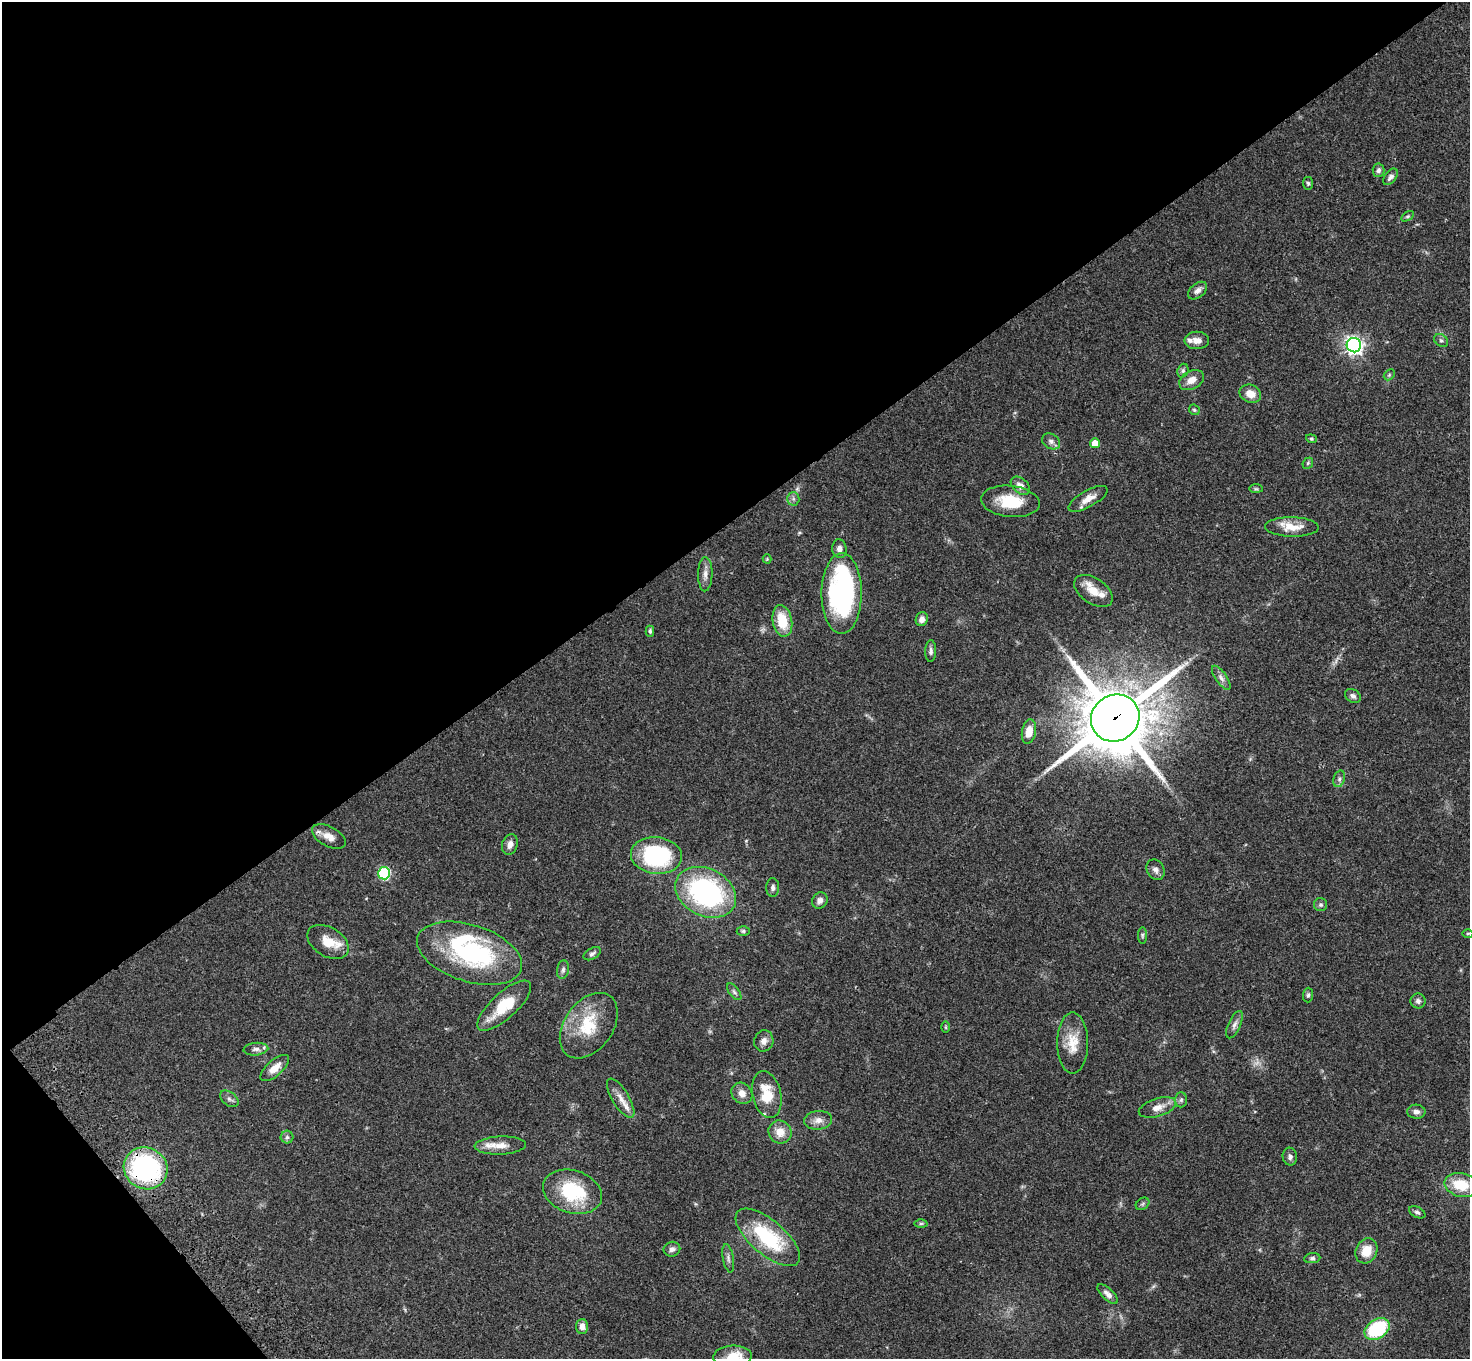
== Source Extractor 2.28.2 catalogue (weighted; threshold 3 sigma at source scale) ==
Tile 5 of 4 x 4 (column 1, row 2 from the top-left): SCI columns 106-1573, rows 3093-4449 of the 6081 x 6045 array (HDU 1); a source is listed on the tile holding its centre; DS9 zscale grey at full resolution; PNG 1472 x 1361 px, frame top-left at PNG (2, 2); each listed source drawn as its Kron ellipse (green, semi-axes under 4 px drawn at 4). Shown black and unused: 40% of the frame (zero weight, under 3 of 4 exposures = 6% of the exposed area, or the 3 px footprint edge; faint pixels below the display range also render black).
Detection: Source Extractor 2.28.2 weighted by HDU 2 'WHT'; one run over the whole footprint, this tile lists its part. Background 0.0477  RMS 0.0052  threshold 0.0235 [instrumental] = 3 sigma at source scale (4.5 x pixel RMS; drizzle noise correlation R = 1.50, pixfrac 1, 0.05/0.05 arcsec/px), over >= 5 px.
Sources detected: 97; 2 inside a brighter object's white glare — neither listed nor drawn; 4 inside a brighter listed object's ellipse — not listed separately; the other 91 listed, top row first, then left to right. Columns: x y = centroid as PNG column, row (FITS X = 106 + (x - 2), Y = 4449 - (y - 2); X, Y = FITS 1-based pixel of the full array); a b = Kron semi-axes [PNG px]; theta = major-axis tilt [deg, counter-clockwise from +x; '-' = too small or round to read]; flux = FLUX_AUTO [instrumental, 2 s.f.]
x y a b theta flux
1379 170 7 6 - 1.5
1390 177 9 5 52 1.8
1308 183 6 5 - 0.9
1408 216 7 4 31 0.79
1198 291 11 7 39 2.4
1197 340 12 8 1 3.5
1441 340 7 5 -39 1
1354 345 7 7 - 200
1183 371 7 5 70 1.2
1389 375 6 4 46 0.7
1191 380 13 9 28 4.7
1250 394 11 9 -23 5.3
1194 410 6 4 -43 0.75
1311 439 5 4 - 0.64
1051 441 9 7 -32 1.9
1095 443 5 5 - 6.1
1308 463 6 4 48 0.75
1020 486 11 7 -42 3
1256 489 7 4 0 0.81
793 499 6 6 - 1.3
1088 499 22 8 29 5.2
1010 501 29 15 -6 16
1292 527 27 9 -1 8.9
839 549 9 7 -82 2.6
767 559 4 4 - 0.5
705 574 17 7 88 3.3
1093 591 21 12 -35 8
842 593 40 20 90 97
922 619 7 6 - 2.9
782 621 16 9 -79 13
650 631 5 4 - 0.9
931 651 11 5 89 1.6
1221 678 14 5 -55 2.1
1353 696 8 6 -33 1.7
1115 718 25 23 34 3800
1029 732 12 7 79 5.7
1339 779 8 5 73 1.3
329 837 18 10 -29 4.8
510 844 10 7 70 2.9
656 856 25 18 -5 53
1155 870 11 8 -58 2.3
384 873 6 6 - 47
773 888 9 6 -88 1.7
706 892 32 23 -27 86
820 900 8 7 - 2.3
1321 905 6 6 - 1.2
743 931 6 4 1 0.86
1468 933 5 3 - 0.5
1142 935 8 4 90 0.83
328 942 22 14 -31 9.8
470 953 54 28 -18 66
592 954 9 5 29 1.4
563 970 9 6 81 1.6
734 992 10 5 -52 1.2
1308 995 7 5 89 1
1418 1001 7 7 - 1.7
504 1006 34 13 42 17
1234 1025 14 6 67 2.4
589 1026 36 24 54 22
946 1027 6 4 -90 0.55
764 1041 10 9 - 2.8
1073 1043 30 15 -90 11
256 1049 12 6 5 2.2
275 1068 18 8 41 5.2
742 1093 11 9 -46 3.6
767 1094 24 14 -78 15
621 1098 22 8 -58 4.7
229 1099 10 6 -39 1.7
1181 1100 7 6 - 1.2
1157 1108 19 9 17 4.8
1416 1112 9 7 -3 2.1
818 1120 14 9 6 3.9
780 1132 12 11 - 6.2
287 1137 6 6 - 1.3
500 1146 25 9 2 6.1
1290 1157 9 7 -81 1.8
146 1168 22 20 -30 79
1461 1185 17 11 -13 15
572 1192 30 21 -18 31
1143 1204 7 5 36 0.87
1417 1212 9 5 -27 1.2
921 1224 6 4 1 0.67
768 1237 39 17 -40 36
672 1249 8 7 - 1.9
1366 1251 13 10 63 8.1
728 1258 14 5 -80 1.9
1312 1258 8 5 7 1.1
1108 1294 13 5 -43 2.6
582 1326 7 6 - 3.1
1377 1329 13 9 34 34
733 1356 19 11 3 11
Overlapping masked pixels (flux is a lower limit): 2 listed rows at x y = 1115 718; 146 1168
Isophote crosses this tile's border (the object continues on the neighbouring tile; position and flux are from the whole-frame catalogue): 1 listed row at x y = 733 1356